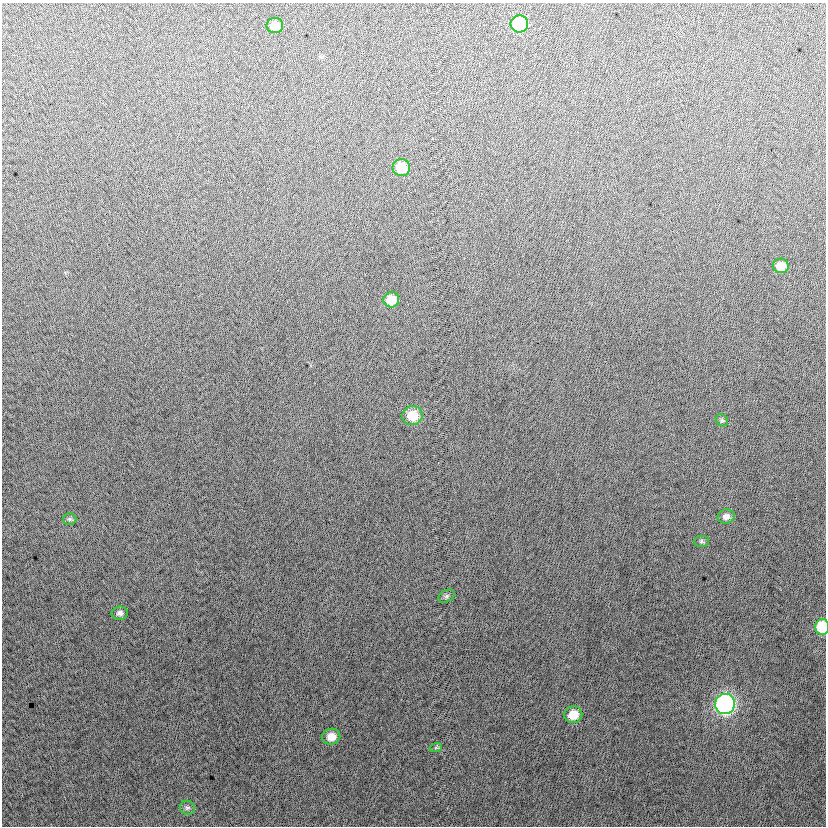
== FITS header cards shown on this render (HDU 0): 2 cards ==
NAXIS1  =                  824
NAXIS2  =                  824

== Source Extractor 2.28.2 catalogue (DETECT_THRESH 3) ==
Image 824 x 824 px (HDU 0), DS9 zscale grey, 1 PNG px = 1 image px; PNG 828 x 828 px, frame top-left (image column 1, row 824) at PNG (2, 3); each listed source drawn as its Kron ellipse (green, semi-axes under 4 px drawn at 4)
Background 3.48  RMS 13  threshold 38.2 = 3 sigma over >= 5 px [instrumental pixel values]
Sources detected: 18; all 18 listed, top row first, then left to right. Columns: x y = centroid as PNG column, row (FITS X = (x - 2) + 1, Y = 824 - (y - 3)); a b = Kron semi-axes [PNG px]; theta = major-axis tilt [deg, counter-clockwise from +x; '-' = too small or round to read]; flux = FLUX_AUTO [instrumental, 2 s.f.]
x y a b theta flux
519 24 9 8 - 52000
275 25 8 7 - 11000
401 168 9 8 - 23000
781 266 8 7 - 11000
391 300 8 7 - 17000
412 416 10 9 - 19000
722 420 7 5 -44 1600
726 516 8 7 - 4600
69 519 7 5 0 1800
701 541 7 5 0 1800
446 596 9 5 27 2000
120 613 8 6 8 3200
822 627 8 7 - 40000
725 704 10 10 - 240000
573 715 9 8 - 16000
331 737 9 8 - 11000
436 747 6 4 19 1100
187 808 7 7 - 2200
At the frame edge (FLAGS 8, measured only in part): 1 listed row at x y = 822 627